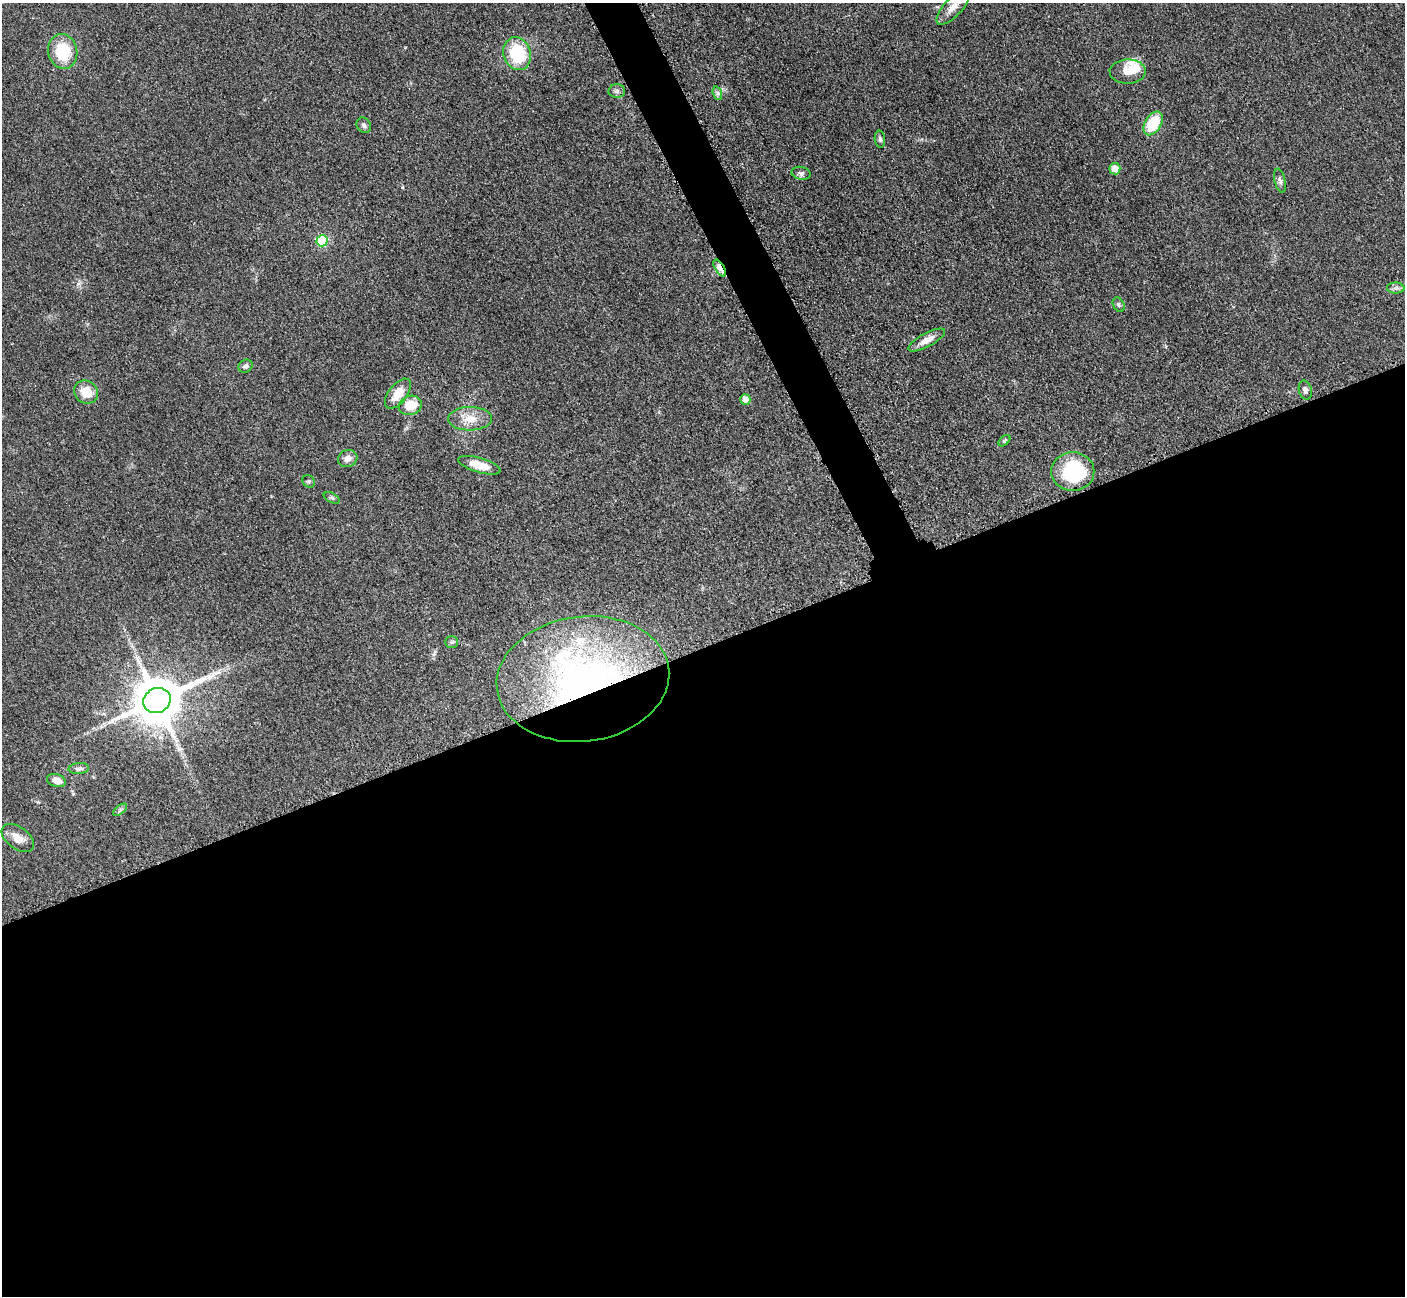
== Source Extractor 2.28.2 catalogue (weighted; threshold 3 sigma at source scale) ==
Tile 15 of 4 x 4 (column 3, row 4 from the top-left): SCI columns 2827-4229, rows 297-1590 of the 5699 x 5661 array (HDU 1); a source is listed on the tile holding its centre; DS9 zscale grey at full resolution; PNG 1407 x 1298 px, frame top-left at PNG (2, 3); each listed source drawn as its Kron ellipse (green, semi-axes under 4 px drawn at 4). Shown black and unused: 52% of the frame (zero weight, under 3 of 5 exposures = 4% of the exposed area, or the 3 px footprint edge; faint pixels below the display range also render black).
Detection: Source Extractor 2.28.2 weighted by HDU 2 'WHT'; one run over the whole footprint, this tile lists its part. Background 0.053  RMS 0.0056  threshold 0.0253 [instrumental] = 3 sigma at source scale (4.5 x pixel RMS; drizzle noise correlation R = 1.50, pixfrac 1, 0.05/0.05 arcsec/px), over >= 5 px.
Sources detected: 40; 3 inside a brighter listed object's ellipse — not listed separately; the other 37 listed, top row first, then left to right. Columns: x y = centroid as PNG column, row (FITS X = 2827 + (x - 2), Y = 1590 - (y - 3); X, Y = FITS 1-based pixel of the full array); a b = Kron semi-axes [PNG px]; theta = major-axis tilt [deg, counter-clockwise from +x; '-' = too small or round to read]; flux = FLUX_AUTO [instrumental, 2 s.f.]
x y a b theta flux
953 7 22 9 48 6.7
63 51 17 14 -78 24
517 54 17 13 -72 28
1128 71 18 12 1 6.8
617 91 8 6 2 1.7
717 93 7 4 -71 1.3
1153 123 13 8 59 22
364 125 8 6 -55 1.6
880 139 8 5 -83 1.3
1115 169 6 5 - 7.8
801 173 9 6 -12 1.7
1280 181 12 5 -77 1.9
322 241 5 5 - 29
720 268 9 4 -58 12
1396 288 9 5 0 1.6
1119 305 8 5 -62 1.2
927 340 20 6 28 5.5
245 366 7 6 - 1.8
1305 390 10 6 -75 2.3
86 392 12 11 - 10
398 394 17 9 53 9.5
745 399 5 5 - 4.9
410 405 12 9 18 11
470 419 22 11 1 8.9
1004 441 7 4 43 0.97
348 458 10 8 18 3.8
479 465 22 7 -16 9.1
1073 472 21 19 0 41
309 481 7 5 -45 0.97
332 498 8 4 -27 1.2
452 642 6 5 - 1.2
583 679 87 62 7 230
157 700 14 12 26 2900
79 769 10 5 4 1.7
56 781 9 6 -18 4.5
120 810 8 4 38 1.1
18 838 18 11 -36 6.4
Overlapping masked pixels (flux is a lower limit): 2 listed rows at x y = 720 268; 583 679
Isophote crosses this tile's border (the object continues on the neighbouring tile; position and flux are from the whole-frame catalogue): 1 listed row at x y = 953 7